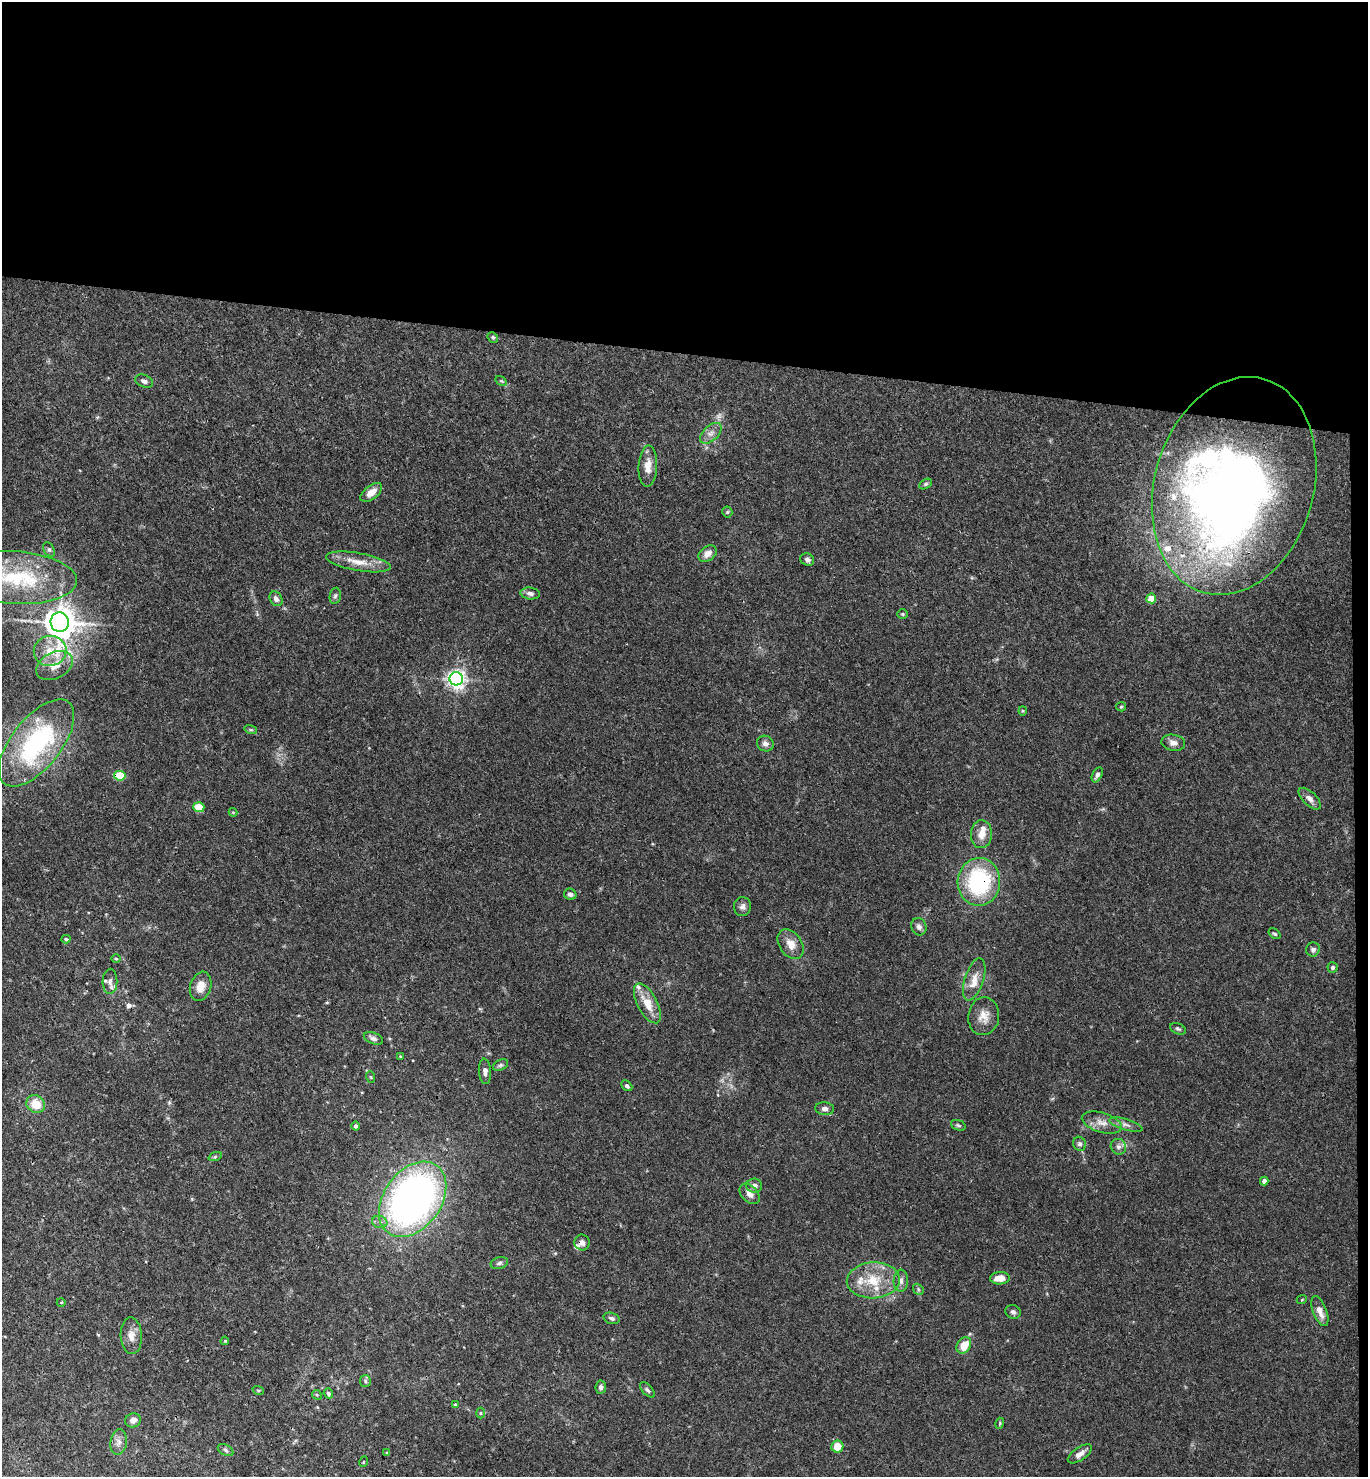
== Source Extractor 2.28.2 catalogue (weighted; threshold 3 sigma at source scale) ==
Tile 3 of 3 x 3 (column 3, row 1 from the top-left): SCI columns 2892-4257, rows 2961-4435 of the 4515 x 4442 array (HDU 1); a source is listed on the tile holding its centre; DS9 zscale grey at full resolution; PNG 1370 x 1479 px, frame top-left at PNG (2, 2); each listed source drawn as its Kron ellipse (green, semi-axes under 4 px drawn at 4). Shown black and unused: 25% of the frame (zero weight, under 3 of 4 exposures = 6% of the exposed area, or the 3 px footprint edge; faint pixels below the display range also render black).
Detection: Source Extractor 2.28.2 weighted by HDU 2 'WHT'; one run over the whole footprint, this tile lists its part. Background 0.0368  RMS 0.0029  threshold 0.0132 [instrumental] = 3 sigma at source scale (4.5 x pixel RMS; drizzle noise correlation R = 1.50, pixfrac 1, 0.05/0.05 arcsec/px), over >= 5 px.
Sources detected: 116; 1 too faint to see at this stretch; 1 inside a brighter object's white glare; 1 cosmic-ray / hot-pixel residue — neither listed nor drawn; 12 inside a brighter listed object's ellipse — not listed separately; the other 101 listed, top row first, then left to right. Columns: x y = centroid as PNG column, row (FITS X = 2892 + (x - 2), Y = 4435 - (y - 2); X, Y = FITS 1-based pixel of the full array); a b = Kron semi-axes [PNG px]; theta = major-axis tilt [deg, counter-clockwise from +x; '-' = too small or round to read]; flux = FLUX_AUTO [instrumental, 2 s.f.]
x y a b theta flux
493 337 6 5 - 0.47
144 381 9 6 -23 1.1
501 381 6 4 -33 0.39
711 433 13 7 43 1.8
648 466 20 9 87 3.5
926 484 7 4 28 0.53
1234 486 111 79 74 260
371 492 13 7 39 2.7
727 512 5 5 - 0.4
49 550 8 5 -62 0.62
707 554 10 7 37 2.2
807 560 7 6 - 0.87
358 562 33 9 -10 4.7
15 578 62 26 -3 26
530 593 9 6 -8 1.1
335 596 8 5 79 0.66
1151 598 5 5 - 4.6
276 599 8 6 -59 1.1
902 614 5 5 - 0.41
60 622 10 9 - 500
50 651 16 15 - 5.5
54 666 19 13 27 4.4
456 679 7 6 - 140
1121 707 5 4 - 0.34
1023 711 4 4 - 0.3
251 730 6 4 -17 0.38
36 743 52 25 52 44
1173 743 12 8 -10 1.6
765 744 8 7 - 1.4
1097 775 8 5 64 0.95
120 776 6 5 - 9
1310 799 14 6 -44 1.6
199 807 5 5 - 8.5
233 812 4 4 - 0.31
981 834 14 10 87 3.2
979 882 24 21 87 30
570 894 6 5 - 0.97
742 907 9 8 - 1.2
919 927 9 7 -69 1
1275 934 6 4 -36 0.49
66 939 4 3 - 0.43
791 944 16 11 -56 3.3
1313 949 7 6 - 1
116 958 4 3 - 0.31
1333 967 5 5 - 0.68
974 979 22 9 72 3.3
110 981 12 7 88 1.5
201 986 15 10 73 3.3
647 1003 22 10 -62 5.2
984 1016 19 15 82 3.7
1178 1029 8 5 -24 0.58
373 1038 10 5 -21 1.1
400 1056 3 3 - 0.28
500 1065 8 5 26 0.62
485 1071 13 6 -86 1.3
371 1077 6 3 -70 0.32
627 1086 6 4 -43 0.56
36 1104 10 8 -33 5.6
825 1109 9 6 -7 1.4
1102 1123 20 10 -17 3.1
958 1125 8 5 -19 0.52
1126 1125 17 5 -16 1.5
356 1126 4 4 - 0.64
1080 1144 7 6 - 0.79
1118 1147 8 7 - 1.1
215 1157 7 4 20 0.48
1264 1181 4 4 - 1.1
754 1186 8 7 - 1.5
750 1194 12 8 -46 1.9
413 1199 42 28 54 140
380 1222 7 6 - 1.1
582 1243 8 7 - 1.2
499 1263 9 6 17 0.82
1000 1278 10 6 3 3.4
873 1280 26 18 3 9.4
901 1281 11 7 87 1.2
918 1289 6 4 -49 0.5
1302 1299 5 3 - 0.25
61 1302 4 3 - 0.25
1320 1311 16 7 -69 2.7
1013 1312 8 7 - 0.87
612 1318 8 5 -19 0.72
131 1336 18 10 -87 2.9
225 1341 4 3 - 0.3
964 1345 9 6 57 4.6
365 1381 6 5 - 0.67
601 1387 7 5 83 1
258 1390 6 3 -18 0.32
647 1390 9 5 -47 0.72
328 1393 5 4 - 0.7
317 1395 5 4 - 0.35
455 1404 4 4 - 0.34
480 1413 5 3 - 0.29
133 1420 8 7 - 1.4
1000 1423 5 3 - 0.32
119 1442 13 8 83 1.8
837 1447 6 6 - 4.5
225 1450 8 5 -29 0.63
387 1453 4 4 - 0.36
1080 1454 14 6 35 2
363 1462 5 3 - 0.25
Overlapping masked pixels (flux is a lower limit): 4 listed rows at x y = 1234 486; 120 776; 979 882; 582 1243
Isophote crosses this tile's border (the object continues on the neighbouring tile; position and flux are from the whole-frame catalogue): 1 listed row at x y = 15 578